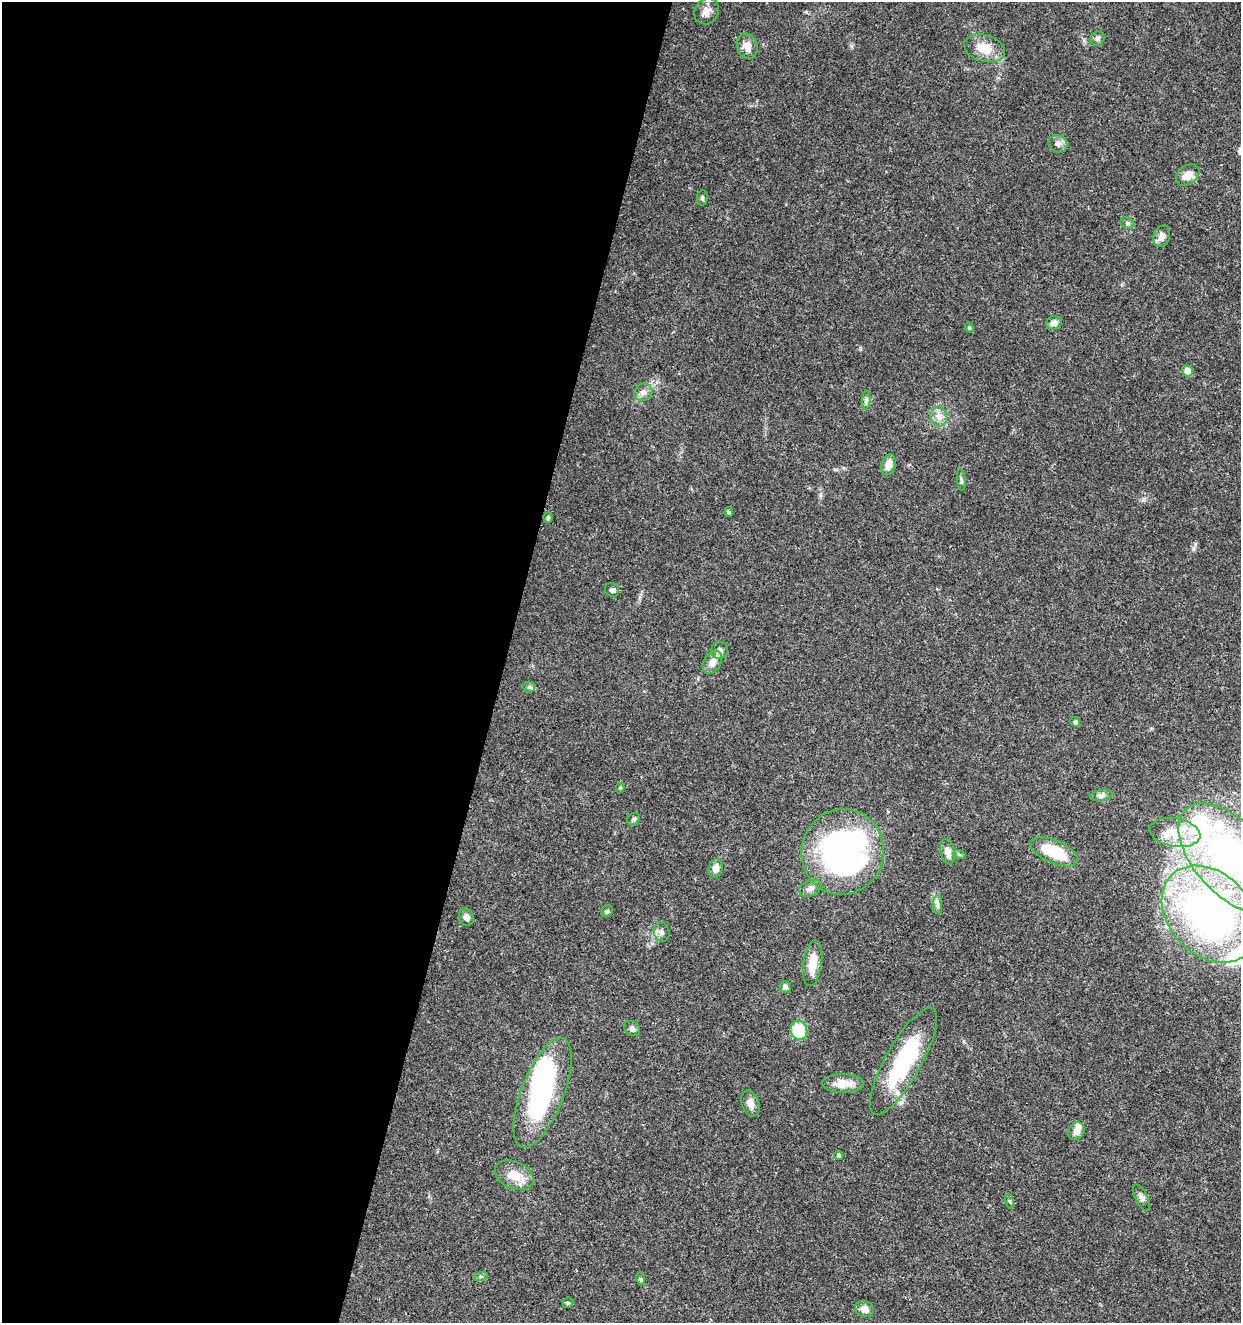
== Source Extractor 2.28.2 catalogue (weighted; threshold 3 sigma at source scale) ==
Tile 5 of 4 x 4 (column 1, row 2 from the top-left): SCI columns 283-1521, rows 2645-3965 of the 5462 x 5297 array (HDU 1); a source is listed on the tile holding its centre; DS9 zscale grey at full resolution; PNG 1243 x 1325 px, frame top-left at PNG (2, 2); each listed source drawn as its Kron ellipse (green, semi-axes under 4 px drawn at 4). Shown black and unused: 41% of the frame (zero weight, under 3 of 5 exposures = <1% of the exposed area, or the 3 px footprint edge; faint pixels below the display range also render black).
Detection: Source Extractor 2.28.2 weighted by HDU 2 'WHT'; one run over the whole footprint, this tile lists its part. Background 0.0333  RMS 0.0025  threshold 0.0112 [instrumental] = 3 sigma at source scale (4.5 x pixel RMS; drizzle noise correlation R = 1.50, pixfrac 1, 0.0396/0.0396 arcsec/px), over >= 5 px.
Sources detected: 64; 2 inside a brighter object's white glare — neither listed nor drawn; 5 inside a brighter listed object's ellipse — not listed separately; the other 57 listed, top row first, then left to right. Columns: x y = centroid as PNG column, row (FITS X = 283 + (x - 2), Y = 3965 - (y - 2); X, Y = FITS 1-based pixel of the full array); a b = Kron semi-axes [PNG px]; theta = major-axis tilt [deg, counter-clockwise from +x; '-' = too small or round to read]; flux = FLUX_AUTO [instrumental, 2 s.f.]
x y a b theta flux
706 11 14 11 53 1.7
1098 38 7 6 - 0.67
747 46 13 10 -72 2.4
985 48 21 13 -16 4.8
1058 144 9 8 - 1.1
1188 175 13 9 37 2.4
702 198 8 5 81 0.48
1127 223 7 5 -21 0.49
1162 236 11 8 72 1.6
1054 323 8 6 15 1.3
969 328 5 4 - 0.33
1187 371 5 5 - 2.2
643 392 9 8 - 1.4
866 400 9 3 85 0.56
939 416 10 8 -76 1.6
888 465 11 6 75 2.5
961 480 11 4 -85 0.59
729 512 5 4 - 0.32
548 518 5 4 - 0.51
612 590 7 6 - 0.63
720 651 8 8 - 1.1
712 662 12 8 58 2.2
529 687 5 5 - 0.45
1075 722 5 4 - 0.66
620 788 5 4 - 0.33
1101 795 11 5 11 0.88
634 819 7 6 - 0.53
1175 833 25 14 -10 6.6
843 852 43 41 71 74
948 852 13 7 -76 1.8
1054 852 25 11 -23 11
959 854 6 4 -19 0.36
1231 858 67 36 -47 76
715 869 9 7 74 1.8
810 888 12 8 24 1.2
938 905 9 4 89 0.72
607 911 6 5 - 0.42
1210 914 55 41 -46 110
466 917 8 7 - 1.2
662 932 10 7 -77 1
813 963 23 9 82 4.3
785 987 6 6 - 0.74
632 1028 8 6 -40 0.8
799 1030 9 8 - 10
904 1061 61 18 61 24
843 1084 21 9 0 3.8
543 1093 58 21 69 36
750 1103 13 8 -68 1.7
1076 1131 9 7 60 1.8
839 1156 5 4 - 0.44
514 1175 20 13 -24 4.5
1141 1198 14 6 -62 0.92
1010 1201 7 4 -81 0.37
481 1276 7 4 19 0.43
641 1279 6 4 -71 0.34
568 1303 6 5 - 0.33
864 1309 9 8 - 1.8
Isophote crosses this tile's border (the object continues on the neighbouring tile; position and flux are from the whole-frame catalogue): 1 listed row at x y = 1231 858